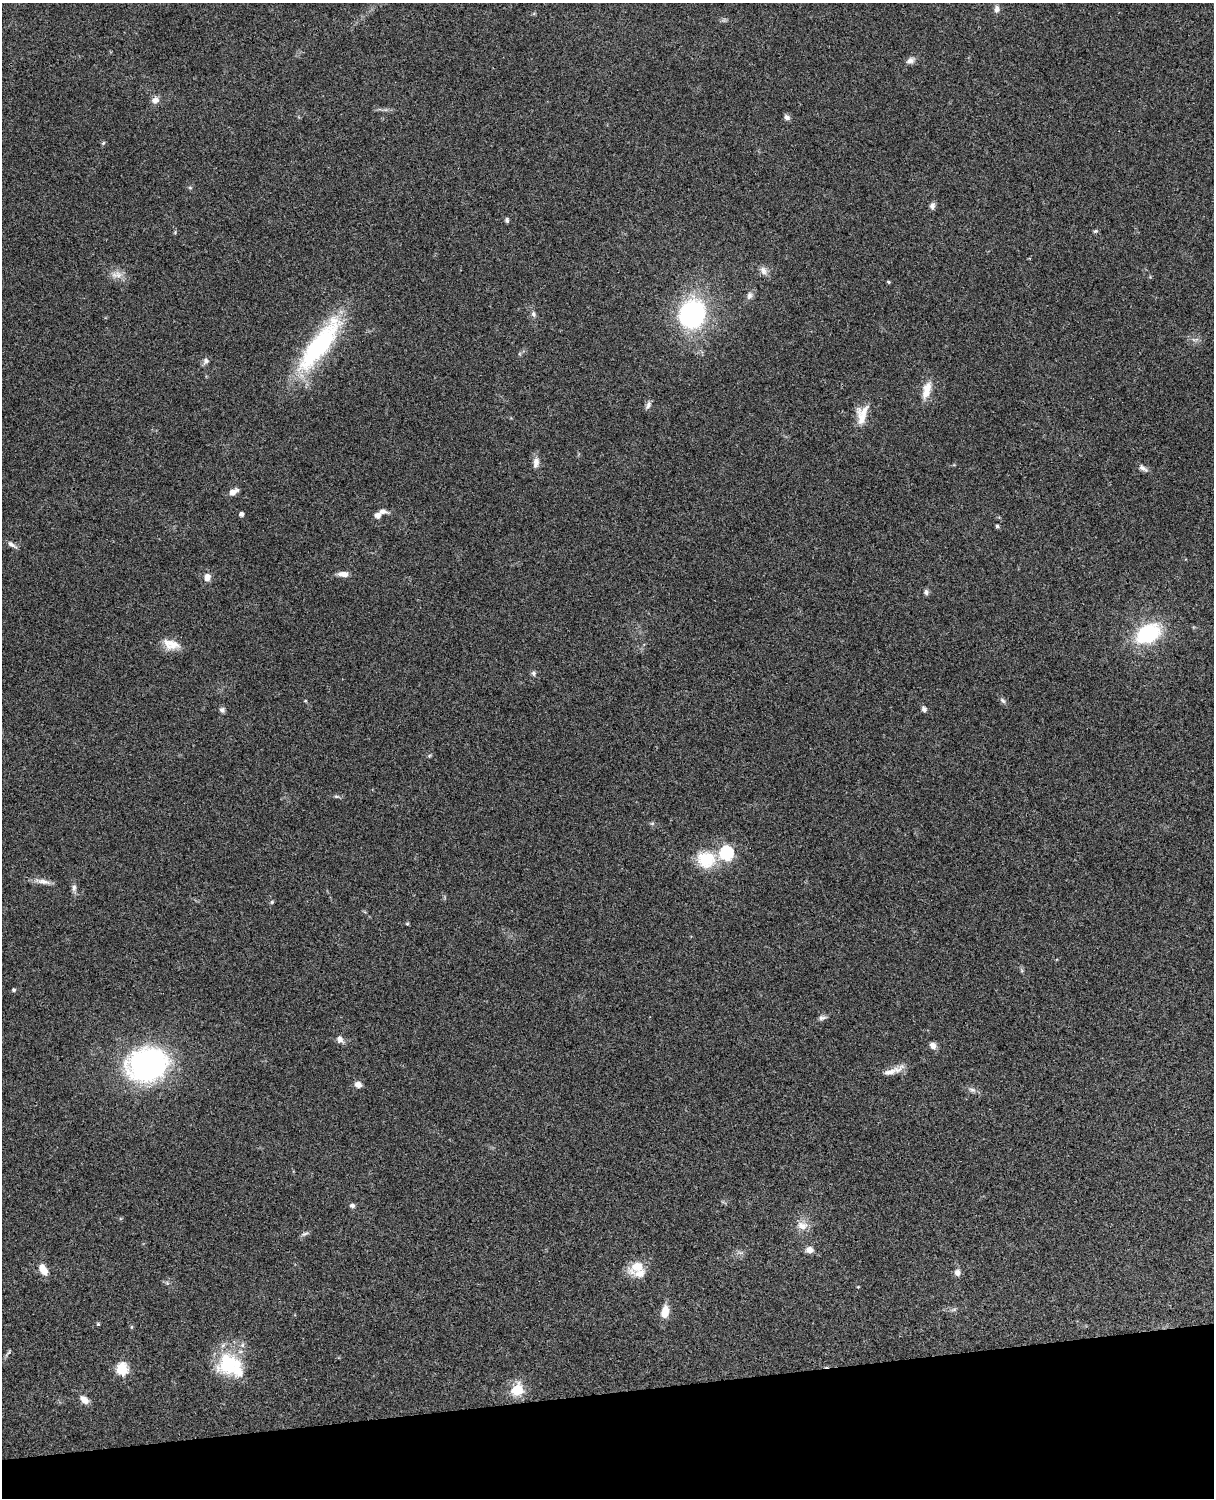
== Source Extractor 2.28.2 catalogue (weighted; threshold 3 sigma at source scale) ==
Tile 10 of 4 x 3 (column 2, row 3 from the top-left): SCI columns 1333-2544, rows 276-1771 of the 5086 x 4925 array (HDU 1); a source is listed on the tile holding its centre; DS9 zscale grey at full resolution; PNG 1216 x 1500 px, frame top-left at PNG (2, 3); no overlay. Shown black and unused: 7% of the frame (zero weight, under 3 of 4 exposures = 6% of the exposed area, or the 3 px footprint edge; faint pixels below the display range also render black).
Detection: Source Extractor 2.28.2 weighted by HDU 2 'WHT'; one run over the whole footprint, this tile lists its part. Background 0.0882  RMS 0.0061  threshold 0.0275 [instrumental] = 3 sigma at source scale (4.5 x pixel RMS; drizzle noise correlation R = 1.50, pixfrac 1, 0.05/0.05 arcsec/px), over >= 5 px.
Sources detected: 74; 3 inside a brighter listed object's ellipse — not listed separately; the other 71 listed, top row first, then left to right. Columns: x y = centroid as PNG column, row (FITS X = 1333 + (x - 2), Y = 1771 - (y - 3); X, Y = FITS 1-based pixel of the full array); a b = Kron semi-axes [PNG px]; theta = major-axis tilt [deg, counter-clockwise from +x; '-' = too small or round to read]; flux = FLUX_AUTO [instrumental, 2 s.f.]
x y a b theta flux
997 9 9 7 84 2.6
910 60 11 7 31 2.9
155 100 9 8 - 3.7
787 117 8 6 -38 2.1
103 143 6 4 45 0.72
190 188 6 4 -1 0.79
932 206 8 6 71 2.3
507 220 6 4 -86 1.3
1095 231 7 5 21 0.91
763 270 12 9 -66 3.3
117 275 17 9 0 5.1
888 282 4 3 - 0.76
749 295 11 7 77 2.5
533 314 9 6 -76 1.8
692 314 19 17 69 120
1195 340 12 4 4 1.9
319 345 75 21 53 80
520 354 6 4 -71 0.7
206 361 8 7 - 2.2
927 390 24 10 73 8.7
648 405 11 6 63 2.2
862 414 26 14 77 9.8
536 462 15 8 82 3.8
1143 468 14 6 -35 2.4
233 492 12 6 28 3.5
241 514 4 4 - 2.5
378 515 8 7 - 2.8
997 526 4 4 - 1.2
12 544 13 6 -33 2.3
344 574 12 6 -5 4
207 577 8 7 - 4.6
926 592 8 6 83 1.5
1148 634 23 16 30 52
171 644 23 12 -15 8.9
533 673 7 6 - 1.3
1003 700 9 5 -45 1.6
305 701 4 3 - 0.47
924 709 8 6 -60 1.8
222 710 7 6 - 1.6
336 796 8 4 -1 1.2
652 823 6 4 0 0.89
726 853 6 6 - 100
706 860 23 21 -6 21
43 881 24 6 -11 4.2
74 888 10 6 84 2.2
272 902 5 4 - 0.82
407 924 5 4 - 0.7
13 990 5 5 - 0.94
822 1018 10 6 5 1.8
340 1039 12 8 -58 2.7
933 1045 8 7 - 3.3
147 1065 45 36 14 120
890 1072 21 9 16 6.1
358 1084 7 6 - 3.7
972 1090 11 5 -24 2.1
352 1206 7 6 - 1.5
802 1226 16 11 -9 6.1
304 1234 12 4 20 1.4
809 1250 8 7 - 4
637 1266 23 13 34 11
43 1270 13 8 -59 7
957 1272 8 7 - 3
858 1287 4 4 - 0.46
665 1312 15 8 81 7.9
98 1324 4 4 - 0.98
131 1327 6 4 71 0.65
8 1353 12 3 50 1.2
229 1364 30 28 4 36
122 1369 6 6 - 55
517 1390 14 12 51 15
84 1400 11 7 -44 4.6